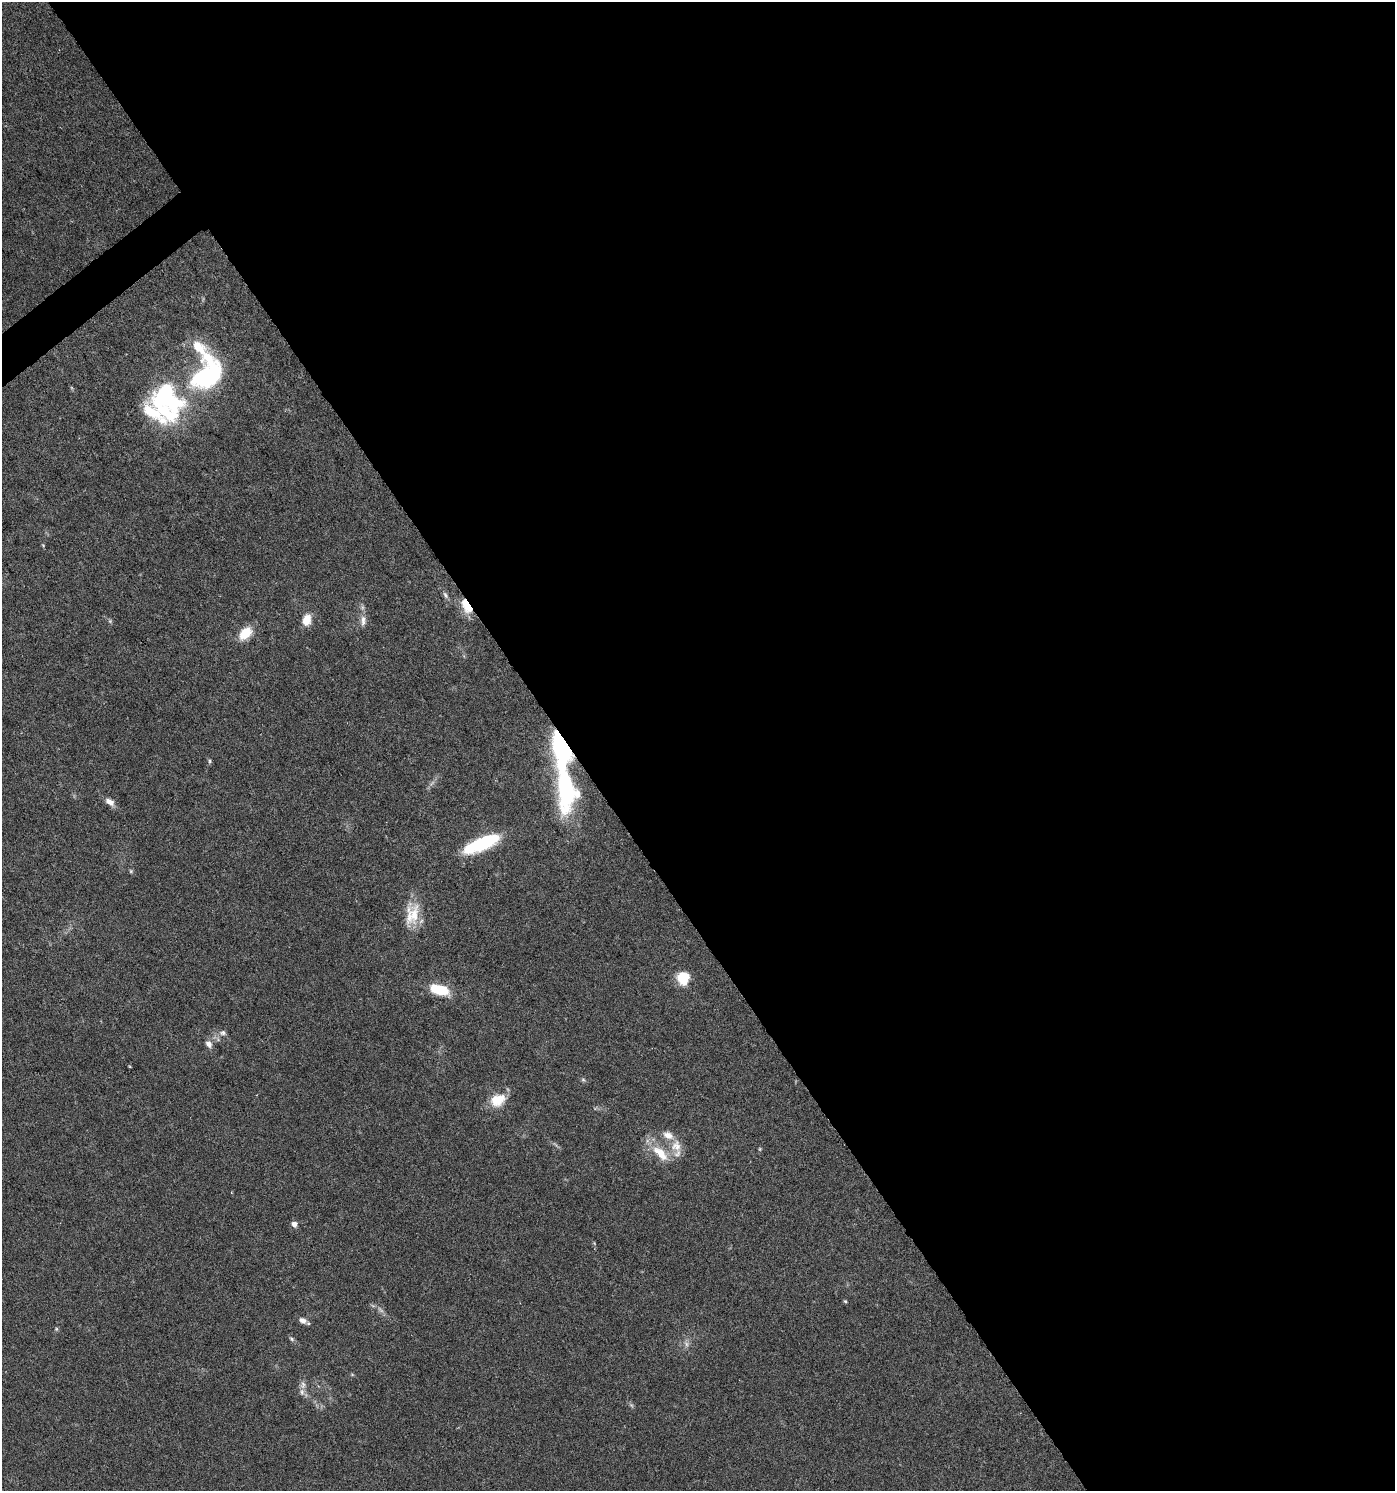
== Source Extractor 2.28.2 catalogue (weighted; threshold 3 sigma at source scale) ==
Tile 8 of 4 x 4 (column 4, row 2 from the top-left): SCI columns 4377-5769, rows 2981-4469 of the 5902 x 5966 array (HDU 1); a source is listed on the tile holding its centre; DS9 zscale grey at full resolution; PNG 1397 x 1493 px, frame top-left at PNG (2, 2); no overlay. Shown black and unused: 60% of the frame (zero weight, under 5 of 9 exposures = <1% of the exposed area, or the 3 px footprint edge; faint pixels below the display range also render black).
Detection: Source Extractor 2.28.2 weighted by HDU 2 'WHT'; one run over the whole footprint, this tile lists its part. Background 0.0431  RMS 0.0026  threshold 0.0107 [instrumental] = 3 sigma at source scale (4.09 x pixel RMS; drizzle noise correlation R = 1.36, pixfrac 0.8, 0.0396/0.0396 arcsec/px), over >= 5 px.
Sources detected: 42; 2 too faint to see at this stretch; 4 inside a brighter object's white glare — not listed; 6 inside a brighter listed object's ellipse — not listed separately; the other 30 listed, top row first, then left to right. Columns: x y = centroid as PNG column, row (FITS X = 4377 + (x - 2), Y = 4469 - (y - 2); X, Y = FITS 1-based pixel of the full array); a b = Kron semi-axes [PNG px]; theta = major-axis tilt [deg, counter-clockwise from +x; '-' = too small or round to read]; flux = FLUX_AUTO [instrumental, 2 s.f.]
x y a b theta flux
198 347 80 15 -48 12
208 377 23 17 42 27
167 397 44 34 -43 34
43 545 5 4 - 0.24
445 595 10 5 -58 0.71
466 605 18 8 -63 5.5
307 620 12 9 77 3.5
363 621 16 6 89 1.5
245 633 17 11 46 4.6
210 761 6 4 -89 0.36
566 789 50 25 -83 33
109 802 12 7 -31 1.5
482 844 38 12 23 18
131 871 5 5 - 0.32
412 914 31 18 76 6.4
683 978 16 14 84 4.8
440 990 20 11 -20 6.1
223 1033 9 7 22 0.86
209 1044 9 7 -55 1.3
583 1080 6 4 -1 0.39
498 1100 20 15 25 5
676 1146 18 14 -90 3.7
760 1149 6 4 90 0.27
661 1153 27 12 -45 5.6
294 1224 5 5 - 1.6
845 1301 5 4 - 0.28
303 1320 10 7 -30 1.3
56 1329 5 4 - 0.31
291 1339 8 5 -42 0.49
303 1385 11 6 90 1.2
Overlapping masked pixels (flux is a lower limit): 1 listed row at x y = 466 605